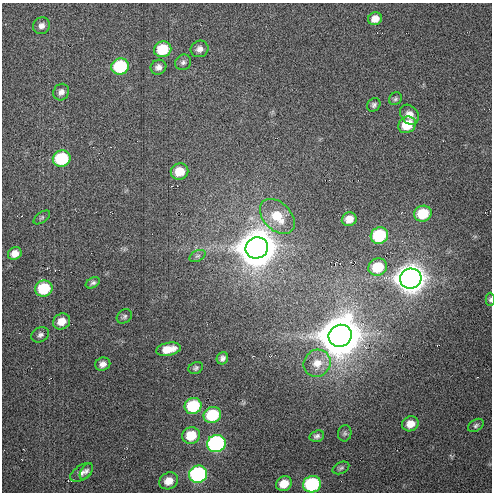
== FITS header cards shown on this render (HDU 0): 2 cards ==
NAXIS1  =                  490 / Axis length
NAXIS2  =                  490 / Axis length

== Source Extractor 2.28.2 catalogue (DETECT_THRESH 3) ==
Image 490 x 490 px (HDU 0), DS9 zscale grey, 1 PNG px = 1 image px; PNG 494 x 494 px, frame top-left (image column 1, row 490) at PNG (2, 3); each listed source drawn as its Kron ellipse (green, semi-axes under 4 px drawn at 4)
Background 20.1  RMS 1.5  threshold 4.54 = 3 sigma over >= 5 px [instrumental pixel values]
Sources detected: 51; all 51 listed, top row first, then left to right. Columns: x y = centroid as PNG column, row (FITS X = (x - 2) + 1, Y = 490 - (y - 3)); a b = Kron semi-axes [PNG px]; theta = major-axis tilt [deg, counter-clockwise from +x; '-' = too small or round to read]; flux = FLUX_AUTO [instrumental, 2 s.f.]
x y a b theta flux
375 19 7 6 - 890
41 26 9 8 - 510
163 49 9 8 - 4000
200 49 9 8 - 560
183 62 8 7 - 320
120 66 9 8 - 8100
158 67 8 7 - 520
61 92 8 7 - 500
395 99 7 6 - 210
374 105 7 6 - 280
409 115 11 8 -50 940
407 125 9 8 - 2600
62 158 9 8 - 6900
179 172 9 8 - 2100
423 214 9 8 - 3700
277 216 20 13 -45 2700
42 217 9 5 36 210
349 219 7 6 - 1100
379 235 9 8 - 7800
257 248 11 10 - 380000
15 254 7 6 - 780
198 256 8 5 26 240
378 267 9 8 - 4000
411 279 11 10 - 200000
93 283 7 5 28 250
44 289 9 8 - 4800
490 299 7 4 89 190
124 316 8 6 39 260
62 321 9 7 30 1300
40 335 9 7 29 330
340 336 12 11 - 470000
168 349 12 6 11 1700
222 358 6 5 - 370
317 363 14 13 - 1400
103 364 8 6 21 560
196 368 7 5 27 250
193 406 8 8 - 6500
212 415 9 8 - 5800
410 424 8 7 - 1200
476 425 8 5 34 250
345 433 8 7 - 240
191 435 9 8 - 2700
317 436 7 5 18 290
216 444 9 8 - 21000
341 468 9 5 25 240
86 471 9 5 57 300
82 473 13 7 33 570
198 474 9 8 - 17000
169 481 10 8 27 1100
284 484 8 7 - 1700
312 484 9 8 - 11000
At the frame edge (FLAGS 8, measured only in part): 1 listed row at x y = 490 299